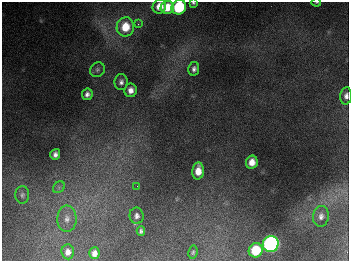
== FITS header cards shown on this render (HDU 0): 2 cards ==
NAXIS1  =                  347
NAXIS2  =                  259

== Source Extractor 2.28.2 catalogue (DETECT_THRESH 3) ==
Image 347 x 259 px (HDU 0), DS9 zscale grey, 1 PNG px = 1 image px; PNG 351 x 263 px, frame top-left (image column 1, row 259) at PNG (2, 2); each listed source drawn as its Kron ellipse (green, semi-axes under 4 px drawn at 4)
Background 675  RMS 51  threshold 153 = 3 sigma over >= 5 px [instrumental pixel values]
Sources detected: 28; all 28 listed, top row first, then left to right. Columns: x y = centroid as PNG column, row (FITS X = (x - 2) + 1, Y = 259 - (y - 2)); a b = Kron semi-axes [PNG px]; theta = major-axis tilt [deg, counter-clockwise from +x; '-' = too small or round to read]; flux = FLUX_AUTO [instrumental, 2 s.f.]
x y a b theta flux
316 2 4 2 - 2.8e+03
193 3 4 3 - 5.0e+03
159 6 7 6 - 4.2e+04
167 7 7 6 - 6.4e+04
179 7 7 7 - 2.6e+05
138 24 3 3 - 4.5e+03
125 27 9 8 - 8.6e+04
194 69 7 5 79 1.2e+04
97 70 8 7 - 8.1e+03
121 82 8 6 88 1.3e+04
131 90 6 6 - 2.2e+04
87 94 6 5 - 1.3e+04
346 96 8 6 85 1.6e+04
55 154 5 4 - 1.4e+04
252 162 6 6 - 3.3e+04
198 171 8 5 85 4.1e+04
137 186 2 2 - 1.5e+03
59 187 7 5 46 8.4e+03
22 195 9 7 -89 1.1e+04
137 216 8 7 - 1.4e+04
321 216 10 8 81 1.7e+04
67 219 13 9 87 2.9e+04
141 231 5 4 - 7.9e+03
271 244 8 7 - 1.1e+06
256 250 7 7 - 1.2e+05
68 252 7 6 - 1.8e+04
193 252 7 4 79 5.8e+03
94 253 6 5 - 1.9e+04
At the frame edge (FLAGS 8, measured only in part): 4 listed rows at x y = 316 2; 193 3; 179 7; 346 96